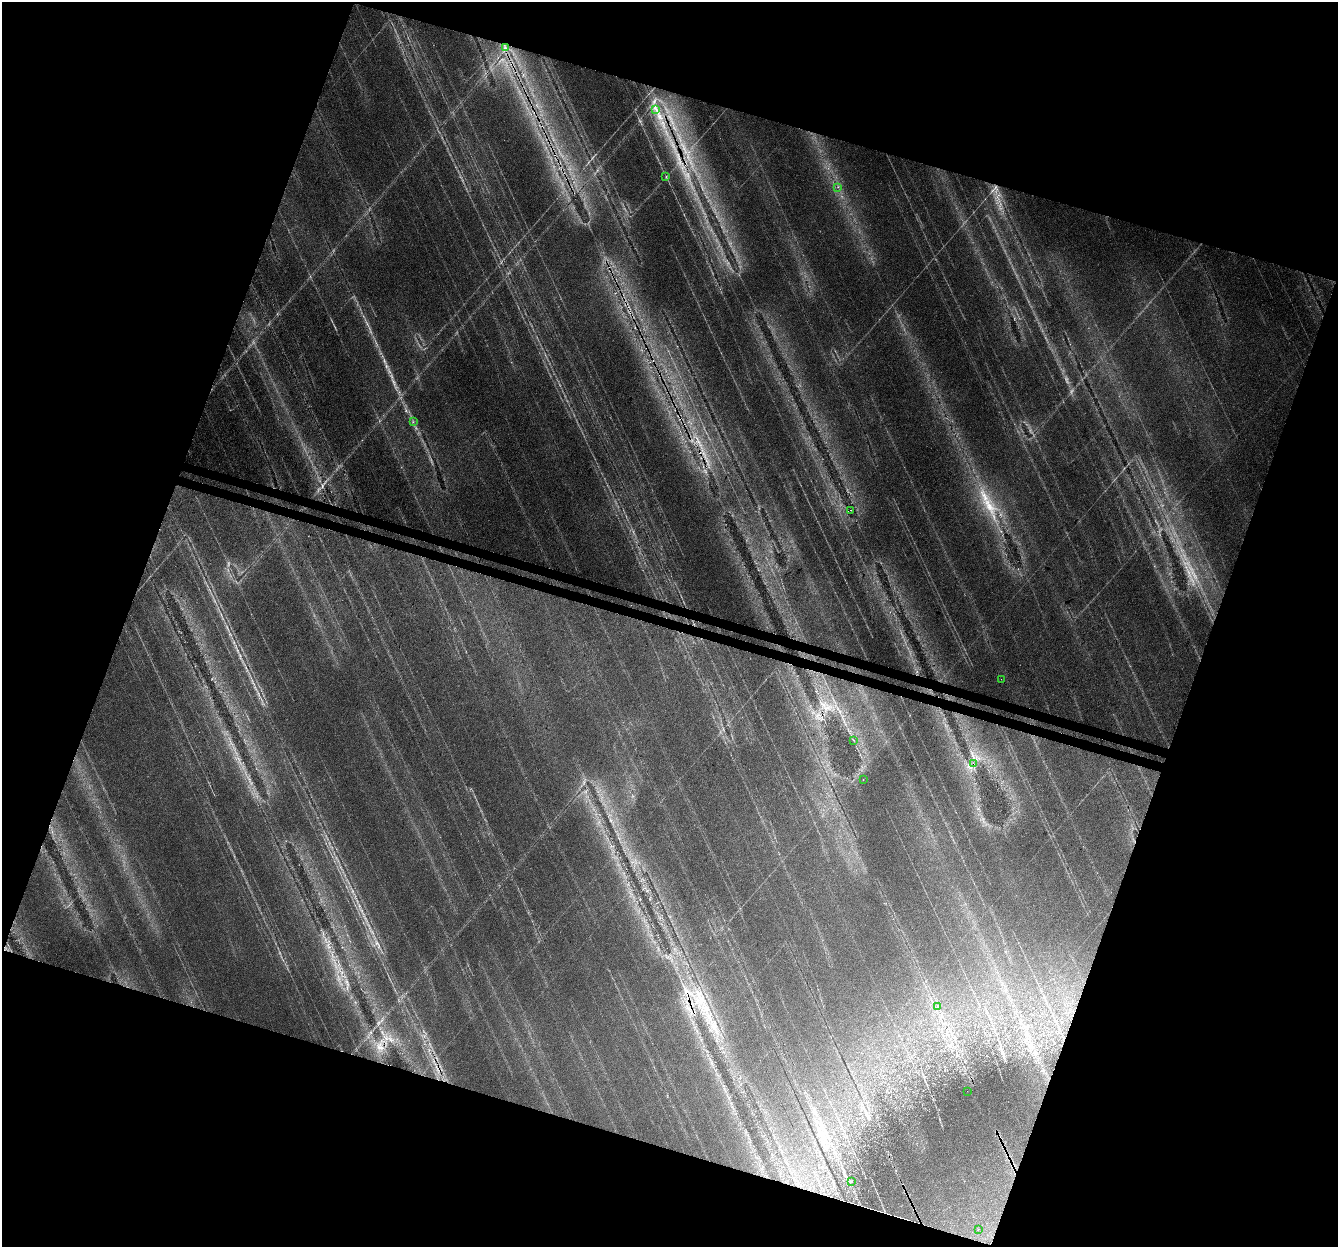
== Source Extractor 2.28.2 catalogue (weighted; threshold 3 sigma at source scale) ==
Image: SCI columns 24-5366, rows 273-5252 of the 5399 x 5588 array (HDU 1 of 3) = the unmasked area's bounding box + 8 px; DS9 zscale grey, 4 x 4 block average (1 PNG px = mean of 4 x 4 image px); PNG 1340 x 1249 px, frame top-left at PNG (2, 2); each listed source drawn as its Kron ellipse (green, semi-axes under 4 px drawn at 4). Shown black and unused: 39% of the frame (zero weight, under 3 of 4 exposures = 5% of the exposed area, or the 3 px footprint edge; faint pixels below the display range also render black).
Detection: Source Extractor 2.28.2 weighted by HDU 2 'WHT'. Background 0.0612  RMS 0.0048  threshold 0.0218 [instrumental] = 3 sigma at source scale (4.5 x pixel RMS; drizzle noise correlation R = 1.50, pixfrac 1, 0.0396/0.0396 arcsec/px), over >= 5 px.
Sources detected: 18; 1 too faint to see at this stretch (4 x 4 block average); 3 cosmic-ray / hot-pixel residue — neither listed nor drawn; the other 14 listed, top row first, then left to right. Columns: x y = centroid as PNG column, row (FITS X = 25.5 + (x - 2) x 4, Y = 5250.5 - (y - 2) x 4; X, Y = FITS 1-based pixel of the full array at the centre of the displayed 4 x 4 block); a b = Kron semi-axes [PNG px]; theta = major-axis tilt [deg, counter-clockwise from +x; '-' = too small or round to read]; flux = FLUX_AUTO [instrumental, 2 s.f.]
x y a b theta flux
505 47 2 2 - 1.2
656 109 2 2 - 1.5
666 176 2 2 - 1.6
838 187 2 2 - 0.91
413 422 2 2 - 0.83
850 510 2 2 - 0.64
1001 679 2 2 - 0.93
853 740 2 2 - 1
974 763 2 2 - 0.7
863 779 2 2 - 1.1
938 1007 2 2 - 0.83
967 1091 2 2 - 0.57
852 1182 2 2 - 1.1
978 1229 2 2 - 0.64
Overlapping masked pixels (flux is a lower limit): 2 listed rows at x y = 413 422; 974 763
Diffuse or blended objects may show on this block-average render without a row.